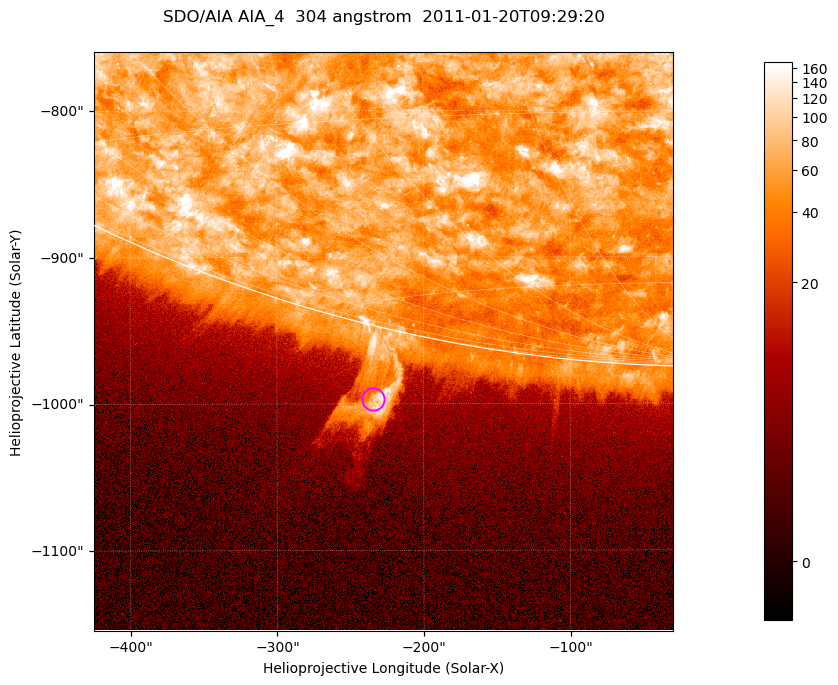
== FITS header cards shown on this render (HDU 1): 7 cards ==
TELESCOP= 'SDO/AIA '           / For AIA: SDO/AIA
INSTRUME= 'AIA_4   '           / For AIA: AIA_ATA1, AIA_ATA2, AIA_ATA3 or AIA_AT
WAVELNTH=                  304 / [angstrom] Wavelength
WAVEUNIT= 'angstrom'           / Wavelength unit: angstrom
DATE-OBS= '2011-01-20T09:29:20.123' / [ISO] Date when observation started; ISO 8
CTYPE1  = 'HPLN-TAN'           / CTYPE1; Typically HPLN
CTYPE2  = 'HPLT-TAN'           / CTYPE2; Typically HPLT

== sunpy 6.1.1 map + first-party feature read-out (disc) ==
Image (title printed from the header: SDO/AIA AIA_4  304 angstrom  2011-01-20T09:29:20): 658 x 658 px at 0.6 arcsec/px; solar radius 975 arcsec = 1625 px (partial field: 2.4% of the solar disc is inside the frame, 46% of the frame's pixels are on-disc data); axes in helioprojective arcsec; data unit not stated in the header (colour bar unlabelled)
Orientation: roll -0.132 deg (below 1 deg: not rotated)
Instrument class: DISC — disc imager (sunpy class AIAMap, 304 A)
Bright regions (active regions / flare kernels): reference = the on-disc median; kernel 5 px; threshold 5 sigma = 113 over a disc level ~61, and >= 1.15x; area >= 432 px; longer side >= 8 px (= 4.8 arcsec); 0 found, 0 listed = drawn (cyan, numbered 1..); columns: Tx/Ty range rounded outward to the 2 arcsec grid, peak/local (2 s.f.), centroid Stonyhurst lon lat
Off-limb structures (1.02-1.3 R_sun): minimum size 216 px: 2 found; the strongest spans PA ~165..170 deg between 1.02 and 1.11 R_sun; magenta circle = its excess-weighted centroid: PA ~165 deg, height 1.05 R_sun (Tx ~-234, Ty ~-996 arcsec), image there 10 x the reference